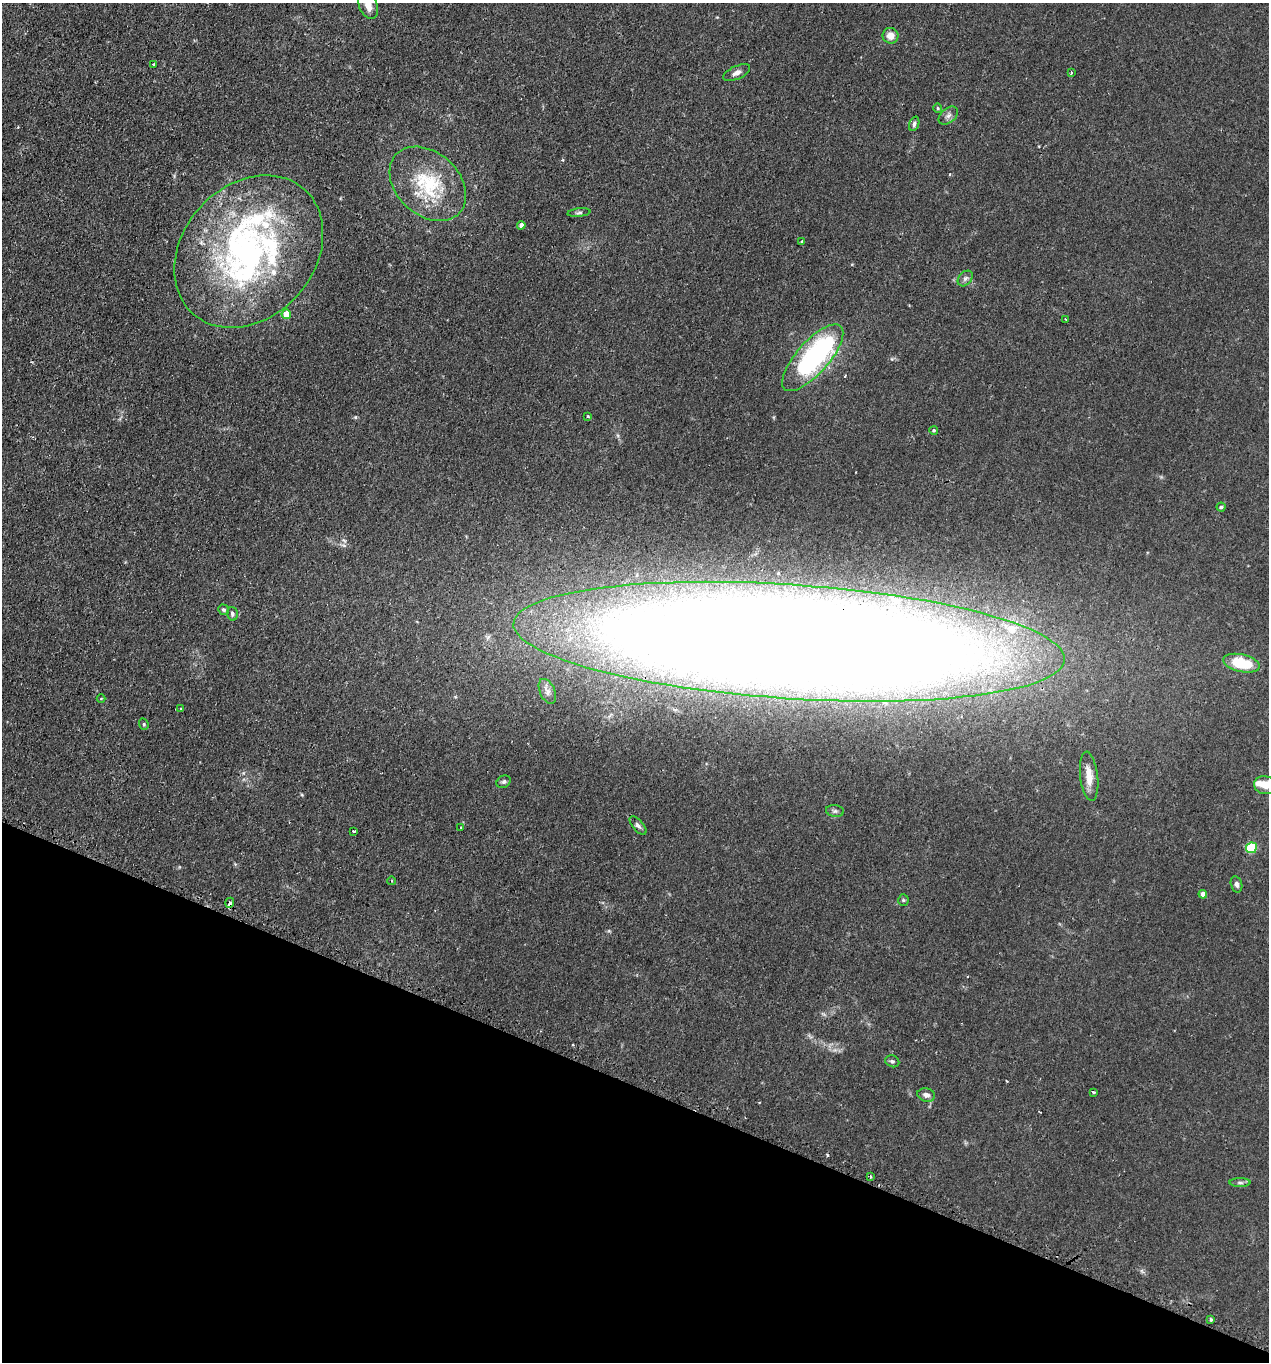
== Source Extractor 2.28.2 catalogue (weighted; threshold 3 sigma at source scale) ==
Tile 15 of 4 x 4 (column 3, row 4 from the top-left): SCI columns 2753-4019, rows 218-1577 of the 5665 x 5686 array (HDU 1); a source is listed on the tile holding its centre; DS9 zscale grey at full resolution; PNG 1271 x 1364 px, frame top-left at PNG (2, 3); each listed source drawn as its Kron ellipse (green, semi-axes under 4 px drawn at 4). Shown black and unused: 20% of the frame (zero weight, under 2 of 3 exposures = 3% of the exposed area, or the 3 px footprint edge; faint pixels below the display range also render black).
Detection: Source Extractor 2.28.2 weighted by HDU 2 'WHT'; one run over the whole footprint, this tile lists its part. Background 0.0365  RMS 0.0053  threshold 0.0241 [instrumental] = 3 sigma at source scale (4.5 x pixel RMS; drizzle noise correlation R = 1.50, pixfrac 1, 0.05/0.05 arcsec/px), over >= 5 px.
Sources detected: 57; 2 inside a brighter object's white glare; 2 cosmic-ray / hot-pixel residue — neither listed nor drawn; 6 inside a brighter listed object's ellipse — not listed separately; the other 47 listed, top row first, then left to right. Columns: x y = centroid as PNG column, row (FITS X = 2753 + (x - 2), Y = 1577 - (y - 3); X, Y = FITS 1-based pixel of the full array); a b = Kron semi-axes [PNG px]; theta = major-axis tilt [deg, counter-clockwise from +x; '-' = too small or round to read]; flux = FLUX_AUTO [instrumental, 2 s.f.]
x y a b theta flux
368 5 15 9 -68 6.8
890 36 8 8 - 4.6
153 64 3 3 - 0.89
737 73 14 6 24 2.5
1071 73 3 2 - 1.1
938 108 4 4 - 0.53
948 115 11 7 41 2.2
914 124 7 4 69 1.1
428 184 43 31 -42 36
579 213 11 3 6 1.1
521 225 4 3 - 4.7
802 241 3 3 - 1.3
249 252 84 66 48 160
965 278 9 6 49 1.7
286 314 5 5 - 9.7
1066 319 3 2 - 0.51
813 358 42 16 49 91
588 416 3 3 - 1.1
934 430 4 4 - 0.62
1221 507 4 4 - 0.68
224 610 5 5 - 0.98
232 614 7 5 -75 1.2
789 642 276 57 -4 3200
1241 663 19 8 -13 20
547 691 13 7 -65 2.5
101 698 4 3 - 0.45
181 708 3 2 - 0.73
144 724 6 4 -70 0.73
1089 776 25 9 -83 6.3
503 782 7 6 - 1.2
1265 785 11 9 -13 6.3
835 811 9 6 -9 1.5
638 825 11 5 -48 1.7
461 828 3 3 - 0.84
354 831 3 2 - 0.57
1251 848 5 5 - 26
392 881 4 3 - 0.41
1237 884 8 5 -76 1.7
1203 894 4 4 - 4
903 900 5 5 - 0.8
230 903 5 3 - 5.9
892 1061 7 5 -22 1.2
1093 1092 3 3 - 1.1
926 1095 9 6 -13 2.4
870 1177 4 3 - 0.75
1240 1183 10 4 -1 1.3
1211 1319 4 3 - 0.67
Overlapping masked pixels (flux is a lower limit): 2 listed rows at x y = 789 642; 230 903
Isophote crosses this tile's border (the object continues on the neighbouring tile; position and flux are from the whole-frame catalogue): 3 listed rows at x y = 368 5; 789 642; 1265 785